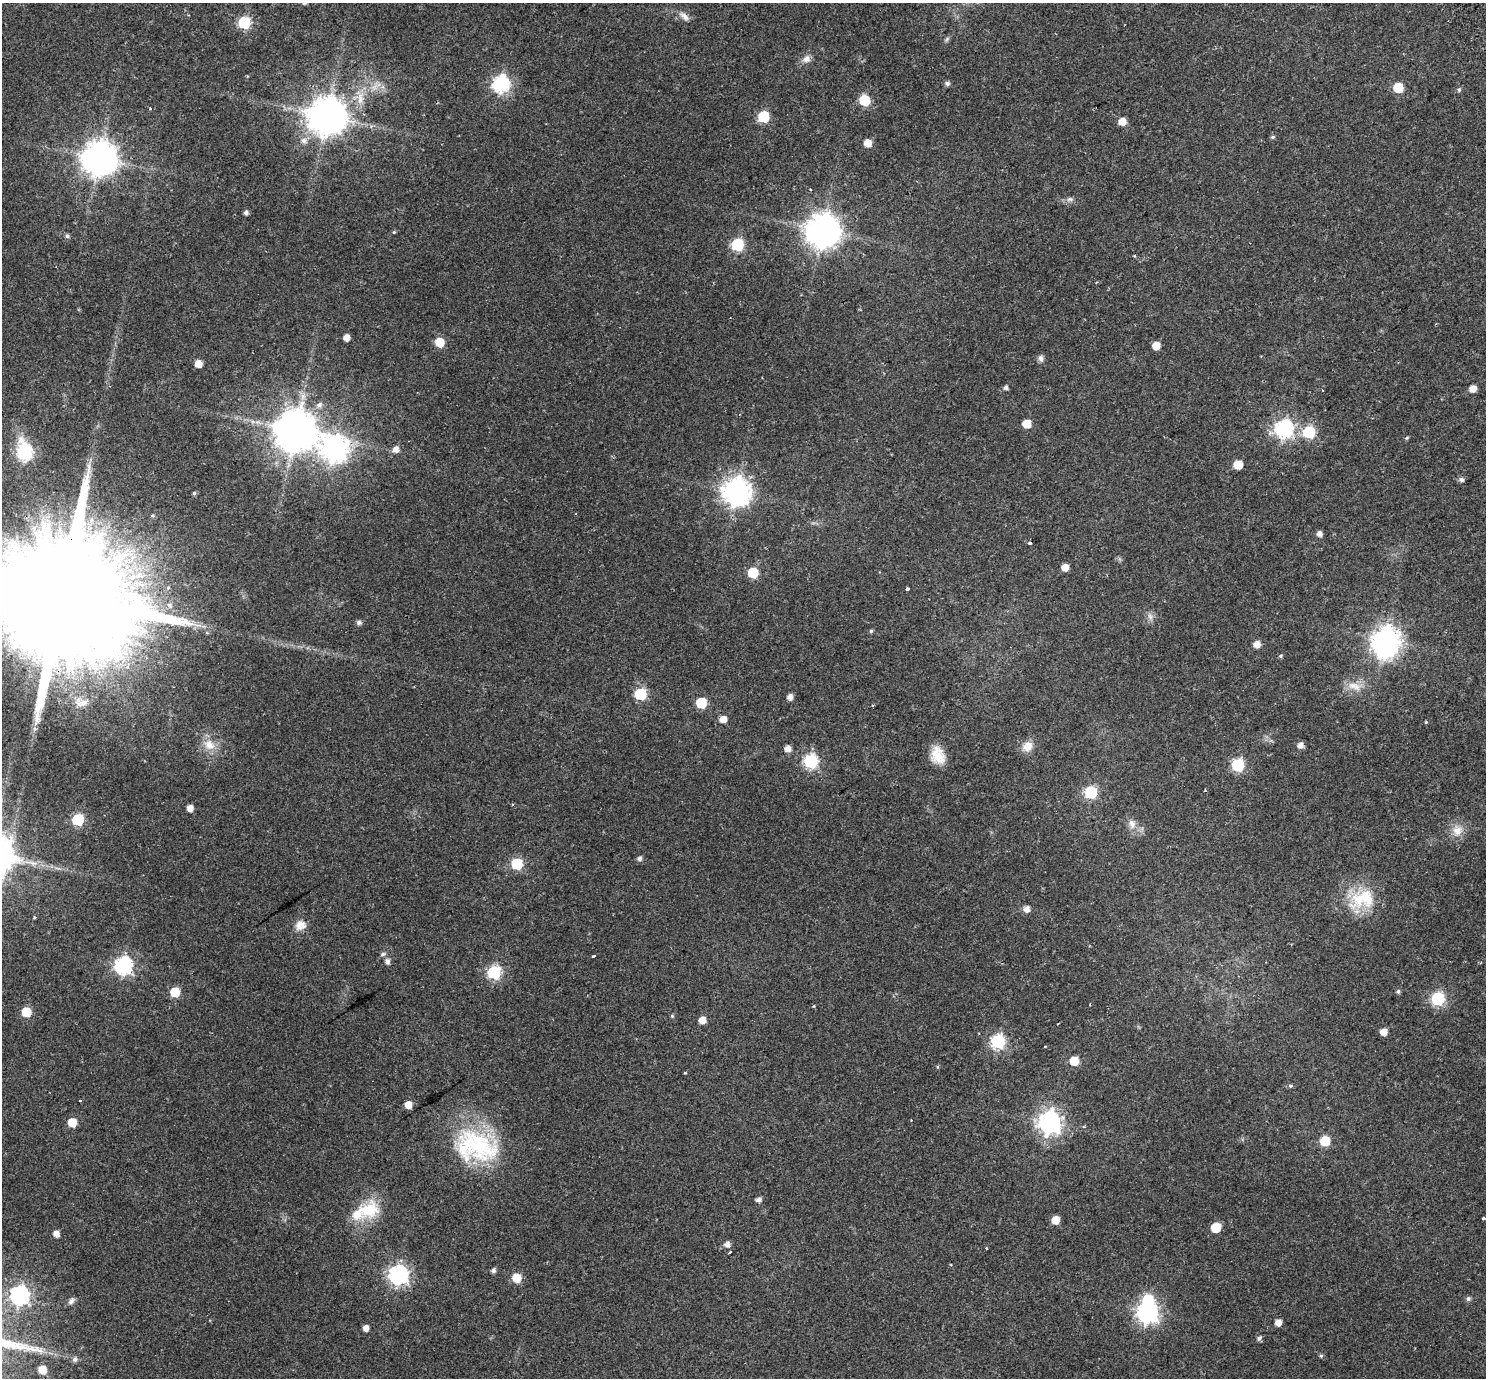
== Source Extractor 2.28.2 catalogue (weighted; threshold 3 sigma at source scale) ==
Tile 10 of 4 x 4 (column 2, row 3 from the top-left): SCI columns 1552-3035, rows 1599-2974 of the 6075 x 6008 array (HDU 1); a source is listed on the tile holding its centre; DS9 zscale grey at full resolution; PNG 1488 x 1380 px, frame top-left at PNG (2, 3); no overlay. Shown black and unused: <1% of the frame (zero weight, under 2 of 3 exposures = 5% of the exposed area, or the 3 px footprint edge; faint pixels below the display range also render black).
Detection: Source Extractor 2.28.2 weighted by HDU 2 'WHT'; one run over the whole footprint, this tile lists its part. Background 0.0554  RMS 0.0045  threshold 0.0201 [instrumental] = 3 sigma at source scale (4.5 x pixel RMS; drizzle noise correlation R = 1.50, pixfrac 1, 0.0396/0.0396 arcsec/px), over >= 5 px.
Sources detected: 138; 2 inside a brighter object's white glare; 3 cosmic-ray / hot-pixel residue — not listed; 2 inside a brighter listed object's ellipse — not listed separately; the other 131 listed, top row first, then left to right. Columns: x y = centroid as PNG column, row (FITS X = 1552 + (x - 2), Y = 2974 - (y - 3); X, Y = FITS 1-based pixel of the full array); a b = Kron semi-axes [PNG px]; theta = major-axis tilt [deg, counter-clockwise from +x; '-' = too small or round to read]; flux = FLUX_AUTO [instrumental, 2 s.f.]
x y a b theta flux
684 16 16 7 -43 2.4
244 23 7 6 - 43
947 39 8 4 46 0.75
806 59 11 9 26 2.4
947 83 6 5 - 1.2
501 84 8 7 - 110
374 87 14 6 55 2.4
1398 88 6 6 - 16
1459 90 6 4 69 0.67
360 98 23 8 83 5.6
864 100 6 6 - 28
150 109 4 3 - 0.42
327 116 11 11 - 1100
763 116 6 6 - 30
1122 121 6 6 - 4.5
1273 137 6 4 21 0.61
304 141 8 7 - 2
868 143 6 5 - 5.4
100 159 10 10 - 830
1070 199 10 5 6 1.3
246 212 5 5 - 1.1
822 231 10 10 - 800
394 232 5 4 - 0.47
67 236 6 5 - 0.88
737 245 7 6 - 45
346 337 5 5 - 3.3
439 342 6 6 - 10
1156 346 6 5 - 5.7
1041 358 9 7 -77 1.4
198 363 6 5 - 4.4
1006 387 5 5 - 1.2
1473 389 5 5 - 3.9
319 405 8 7 - 1.9
1027 424 6 6 - 7.7
1284 429 8 8 - 130
296 430 12 12 - 1400
1309 432 7 7 - 36
1407 438 5 4 - 0.54
334 449 10 10 - 360
396 449 7 6 - 2.5
25 452 9 7 -75 70
1238 465 6 6 - 9.5
1461 480 6 5 - 1.3
736 491 9 9 - 450
194 493 5 5 - 0.64
1319 534 5 5 - 2.1
1030 543 4 3 - 0.64
1065 567 5 5 - 4
753 573 6 6 - 19
907 589 3 3 - 1.1
60 598 59 28 31 28000
169 605 8 7 - 1.6
1150 616 11 6 -74 1.7
359 622 6 5 - 1.3
871 631 5 4 - 0.66
1385 640 9 8 - 410
1257 644 6 6 - 3.4
1281 656 5 4 - 0.52
1354 686 20 10 -16 4.9
640 694 6 6 - 36
790 697 5 5 - 2.4
81 702 22 13 -8 6.5
701 703 6 6 - 22
723 719 6 6 - 3.9
1426 722 3 3 - 0.43
35 729 6 4 -19 0.73
209 745 17 13 -28 6
1300 745 6 6 - 2.3
1027 746 14 12 46 4.3
787 749 6 6 - 2.7
938 755 22 15 -72 7.9
810 761 7 7 - 69
1238 765 7 7 - 39
1205 790 3 3 - 0.4
1091 792 7 7 - 39
190 808 5 5 - 3
78 820 6 6 - 33
1132 824 14 9 -75 3.1
1457 830 16 15 - 5.2
640 858 5 5 - 1.4
517 864 6 6 - 28
1359 900 31 30 - 18
1027 909 7 6 - 2.4
34 918 3 3 - 0.51
300 925 12 11 - 4
383 954 8 5 16 0.9
593 956 4 3 - 1.6
387 961 6 5 - 1.7
123 965 8 7 - 130
494 973 7 7 - 57
175 992 6 6 - 13
1398 992 5 5 - 0.81
1438 999 7 7 - 56
1090 1005 2 2 - 0.46
814 1006 5 3 - 0.31
26 1012 6 6 - 13
672 1016 5 5 - 0.52
702 1020 6 5 - 4.1
1383 1032 5 5 - 3.6
998 1042 7 7 - 69
1074 1061 6 6 - 9.6
685 1073 3 3 - 0.35
1290 1086 3 3 - 1.5
408 1105 6 6 - 4.2
911 1120 3 3 - 0.27
72 1122 6 6 - 9.7
1049 1122 9 8 - 270
1325 1141 7 6 - 12
476 1146 59 39 -14 48
758 1200 5 5 - 1.6
369 1210 30 22 21 16
1483 1218 3 3 - 1
1055 1220 6 5 - 6.5
1216 1227 7 6 - 12
56 1234 5 5 - 3
727 1244 6 6 - 2.3
986 1248 3 3 - 0.33
730 1252 3 3 - 1.3
493 1270 5 5 - 1.3
398 1275 8 8 - 170
516 1278 8 8 - 5.9
20 1295 8 8 - 140
1468 1299 6 5 - 1.1
71 1301 9 6 50 1.5
1147 1312 8 8 - 210
1278 1323 5 5 - 3.3
366 1328 5 4 - 2.6
1259 1338 6 5 - 1.1
1321 1356 5 4 - 0.6
75 1359 6 6 - 1.4
42 1370 6 6 - 6.9
Overlapping masked pixels (flux is a lower limit): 2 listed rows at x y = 1284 429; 60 598
Isophote crosses this tile's border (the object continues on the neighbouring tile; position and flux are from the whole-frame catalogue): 1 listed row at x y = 60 598